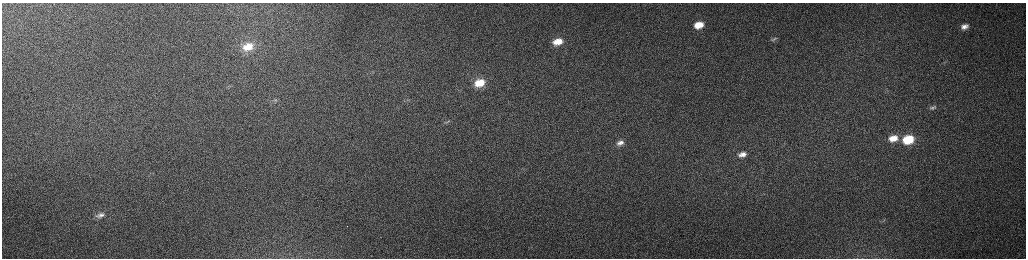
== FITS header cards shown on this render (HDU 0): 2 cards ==
NAXIS1  =                 2048 /fastest changing axis
NAXIS2  =                  512 /next to fastest changing axis

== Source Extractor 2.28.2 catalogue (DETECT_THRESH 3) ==
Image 2048 x 512 px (HDU 0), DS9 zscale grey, zoomed out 1/2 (1 PNG px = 2 x 2 image px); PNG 1028 x 260 px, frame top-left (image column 1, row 511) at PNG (2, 3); no overlay
Background 149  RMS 1.5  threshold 4.58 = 3 sigma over >= 5 px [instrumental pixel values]
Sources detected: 18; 3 cannot appear on this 1/2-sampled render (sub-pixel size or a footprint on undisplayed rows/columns) and are not listed; the other 15 listed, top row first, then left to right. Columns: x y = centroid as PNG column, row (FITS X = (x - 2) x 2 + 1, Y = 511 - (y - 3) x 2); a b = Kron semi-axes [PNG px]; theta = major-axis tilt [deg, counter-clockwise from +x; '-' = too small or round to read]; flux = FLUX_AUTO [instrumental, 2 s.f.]
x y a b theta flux
876 3 3 2 - 150
699 25 10 7 15 5400
964 27 9 6 16 2000
773 39 10 6 20 1300
558 42 10 7 17 4400
248 47 15 11 16 6900
480 83 11 8 19 6700
276 100 5 3 - 440
932 107 10 5 18 910
448 121 7 2 35 260
893 138 10 7 14 4100
908 140 10 7 15 12000
620 143 10 6 11 1700
742 154 9 5 17 1900
100 215 11 6 20 1600
At the frame edge (FLAGS 8, measured only in part): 1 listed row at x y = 876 3
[3 sub-pixel or undisplayed-footprint detections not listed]